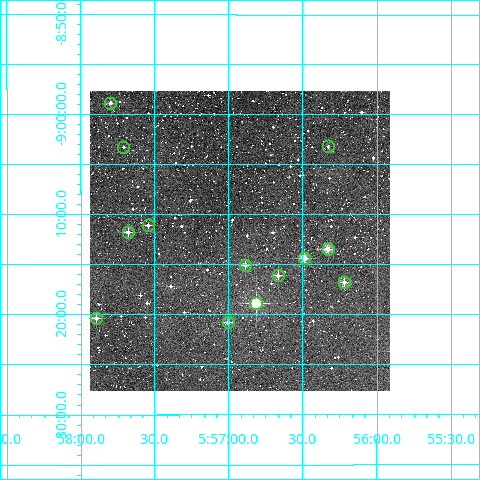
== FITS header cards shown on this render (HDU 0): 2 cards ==
NAXIS1  =                  300
NAXIS2  =                  300

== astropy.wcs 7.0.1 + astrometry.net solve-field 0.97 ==
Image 300 x 300 px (HDU 0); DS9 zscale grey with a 90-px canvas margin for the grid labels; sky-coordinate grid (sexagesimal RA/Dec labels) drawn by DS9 from the SOLVED WCS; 13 Tycho-2 reference stars matched to detected sources circled (green)
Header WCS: RA---TAN/DEC--TAN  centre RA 05:56:55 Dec -09:13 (89.23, -9.21 deg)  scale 6 arcsec/px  FOV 30.0' x 30.0'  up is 0 deg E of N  parity normal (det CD < 0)
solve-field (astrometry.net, Tycho-2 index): VERIFIED the header's WCS against the Tycho-2 star catalogue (verified at 2 index scales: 10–13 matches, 0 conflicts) and refined it, rather than solving blind
Solved WCS: RA---TAN-SIP/DEC--TAN-SIP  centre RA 05:56:56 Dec -09:13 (89.23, -9.21 deg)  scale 6 arcsec/px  FOV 30.0' x 30.0'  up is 0 deg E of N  parity normal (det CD < 0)
The solver's refit moves the header's centre by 2.2 arcsec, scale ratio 0.9999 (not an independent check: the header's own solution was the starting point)
Tycho-2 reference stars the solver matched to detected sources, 13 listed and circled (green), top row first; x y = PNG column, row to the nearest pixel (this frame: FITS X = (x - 90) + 1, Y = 300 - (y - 91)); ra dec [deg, ICRS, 3 dp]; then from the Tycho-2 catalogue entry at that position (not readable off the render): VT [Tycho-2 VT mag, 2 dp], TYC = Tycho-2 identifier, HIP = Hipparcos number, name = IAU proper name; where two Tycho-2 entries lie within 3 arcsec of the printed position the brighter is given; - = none
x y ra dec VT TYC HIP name
110 103 89.449 -8.981 11.07 5348-1565-1 - -
328 146 89.083 -9.054 12.06 5348-1601-1 - -
123 147 89.427 -9.055 12.15 5348-1611-1 - -
148 225 89.386 -9.185 11.36 5348-1455-1 - -
128 232 89.420 -9.197 10.38 5348-1237-1 - -
328 249 89.083 -9.224 9.69 5348-1641-1 - -
304 258 89.122 -9.240 10.07 5348-1505-1 - -
245 265 89.222 -9.251 10.26 5348-1609-1 - -
278 275 89.167 -9.268 10.83 5348-1331-1 - -
344 282 89.055 -9.280 10.58 5348-1585-1 - -
256 303 89.204 -9.315 8.59 5348-1385-1 28137 -
96 318 89.474 -9.339 10.52 5348-1247-1 - -
228 322 89.251 -9.346 10.57 5348-1421-1 - -